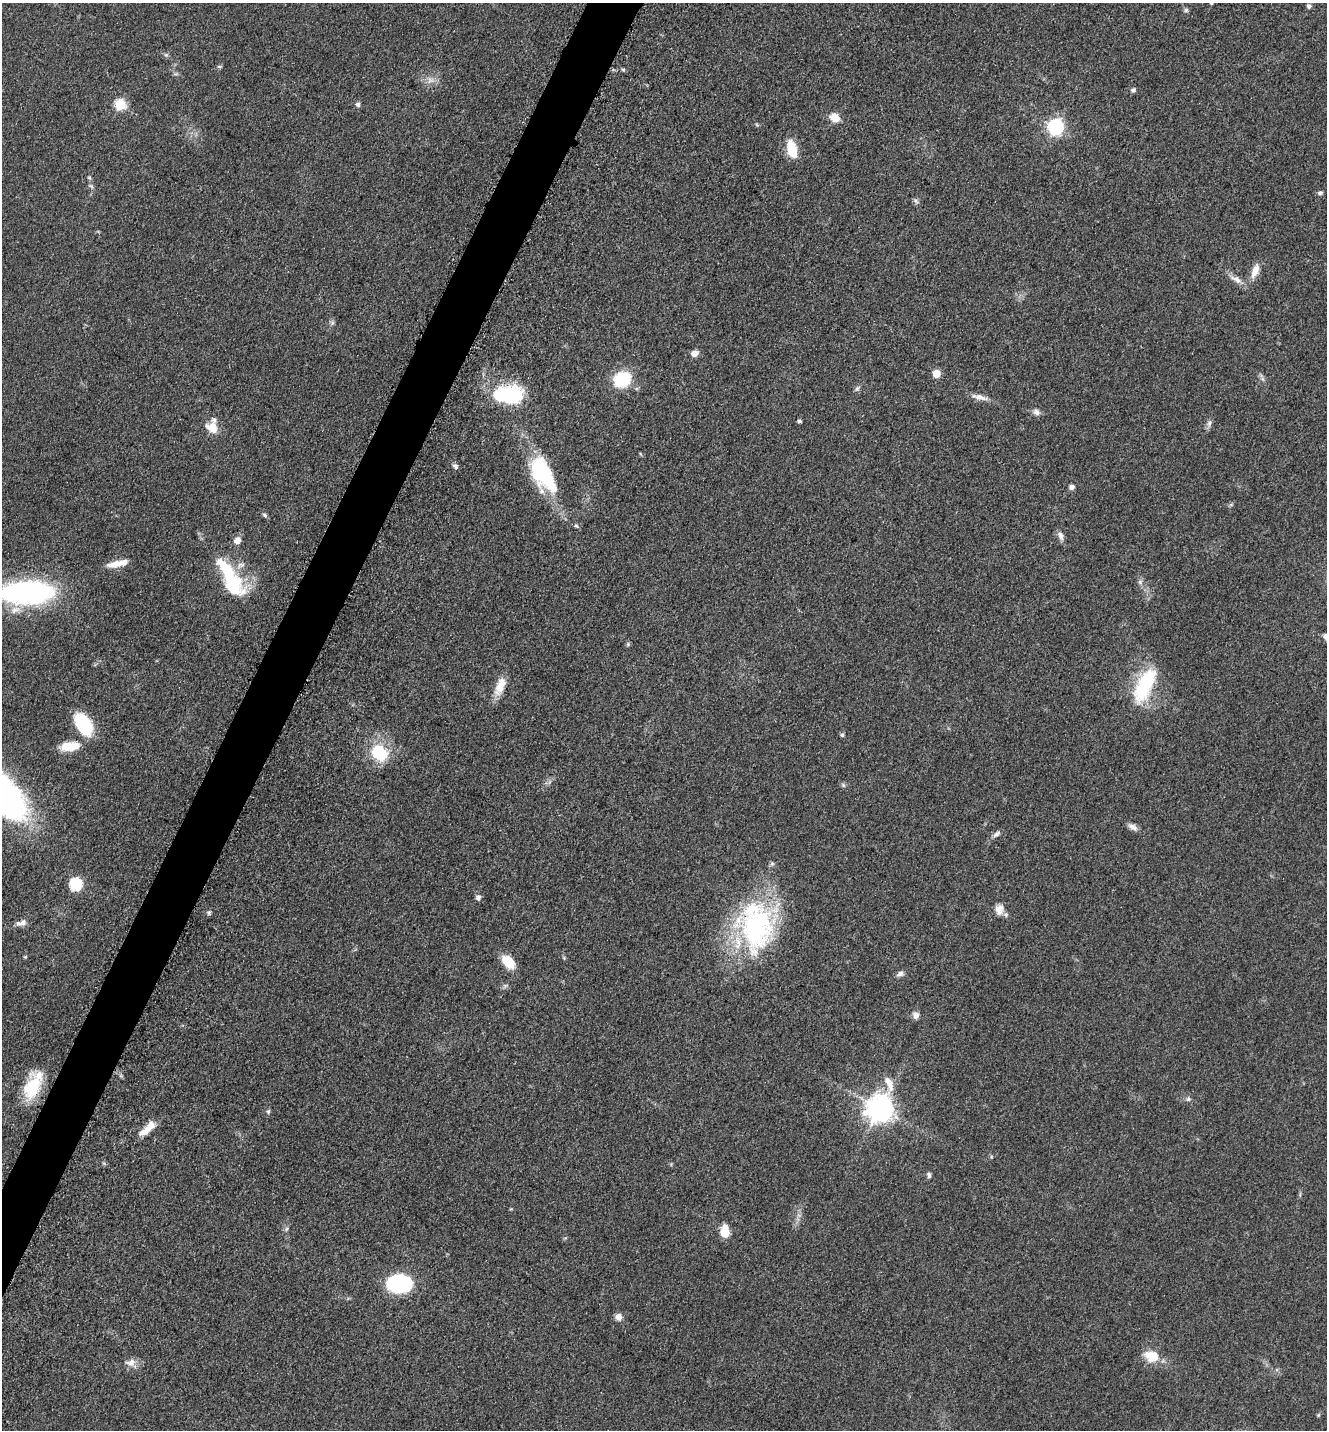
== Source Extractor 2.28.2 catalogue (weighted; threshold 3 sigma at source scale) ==
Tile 7 of 4 x 4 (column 3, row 2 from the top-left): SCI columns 2948-4272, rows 2897-4324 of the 5805 x 5772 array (HDU 1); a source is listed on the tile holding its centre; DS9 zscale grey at full resolution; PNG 1329 x 1432 px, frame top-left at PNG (2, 3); no overlay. Shown black and unused: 4% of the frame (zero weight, under 3 of 5 exposures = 3% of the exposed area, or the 3 px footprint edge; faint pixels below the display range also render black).
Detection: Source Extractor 2.28.2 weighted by HDU 2 'WHT'; one run over the whole footprint, this tile lists its part. Background 0.0639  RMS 0.0059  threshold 0.0265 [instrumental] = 3 sigma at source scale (4.5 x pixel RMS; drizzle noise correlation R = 1.50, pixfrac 1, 0.05/0.05 arcsec/px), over >= 5 px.
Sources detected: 79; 1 inside a brighter object's white glare — not listed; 3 inside a brighter listed object's ellipse — not listed separately; the other 75 listed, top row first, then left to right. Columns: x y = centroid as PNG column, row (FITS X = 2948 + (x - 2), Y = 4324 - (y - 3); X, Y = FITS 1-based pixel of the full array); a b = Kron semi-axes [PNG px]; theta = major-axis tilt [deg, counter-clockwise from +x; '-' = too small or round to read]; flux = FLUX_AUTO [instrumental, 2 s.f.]
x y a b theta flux
1211 3 4 3 - 0.59
1309 6 6 5 - 1.5
1186 10 6 6 - 1.2
166 55 6 5 - 1
220 66 7 3 -9 0.77
623 69 6 4 -1 0.81
430 80 10 6 38 3
1133 90 6 5 - 1.4
358 104 7 6 - 1.4
120 105 6 6 - 35
835 118 12 9 -29 7
1055 127 7 7 - 99
792 149 18 9 -76 16
89 178 6 4 -30 0.83
91 186 7 4 -45 1.1
1320 193 7 5 9 1.3
916 200 8 6 -49 1.5
1255 271 20 8 67 6.5
1236 279 16 8 -32 4.5
332 323 7 4 72 1.2
694 353 9 7 11 3.8
936 373 6 6 - 10
622 379 15 13 25 35
1263 379 7 4 -70 1.3
857 388 8 5 62 1.4
511 396 26 21 43 36
980 397 25 6 -13 4.6
1036 412 9 7 -29 2.6
799 421 4 3 - 1.2
1209 424 10 6 79 2.1
212 427 16 14 -45 8.8
456 466 8 6 -41 1.6
543 474 37 18 -61 61
1072 487 6 6 - 2.2
264 515 7 5 -51 1.3
1060 535 14 7 -68 2.8
237 540 10 8 46 3.7
117 564 24 7 12 8.2
230 578 53 18 -60 45
1140 582 6 6 - 1.4
27 592 38 15 2 220
1326 637 8 6 -57 2
628 644 6 4 49 0.86
1145 685 42 17 64 42
500 686 25 11 69 9.2
83 724 23 13 -57 35
842 735 5 4 - 1
70 746 22 10 8 13
379 753 24 19 -38 23
843 785 7 5 -47 1.1
1133 827 14 7 -29 3
996 834 12 6 39 2.2
75 884 7 6 - 55
478 898 7 7 - 1.9
999 909 14 11 88 5.3
209 913 6 5 - 1.1
21 923 15 8 14 3.5
756 928 65 49 79 100
25 957 6 3 18 0.61
508 962 15 9 -50 14
900 974 10 7 31 2.2
916 1015 9 7 -82 3.1
33 1085 29 20 -69 18
1188 1099 7 6 - 1.5
880 1108 12 9 69 530
268 1111 6 5 - 1
147 1129 24 8 41 9
929 1175 7 5 -83 1.4
286 1229 6 4 70 0.98
725 1231 13 8 -90 9.5
399 1284 20 14 0 69
618 1317 8 8 - 3.7
1152 1356 19 14 -15 12
131 1363 15 10 9 4.7
1318 1415 6 3 71 0.7
Isophote crosses this tile's border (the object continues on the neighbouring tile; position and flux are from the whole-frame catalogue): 3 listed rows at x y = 1211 3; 27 592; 1326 637